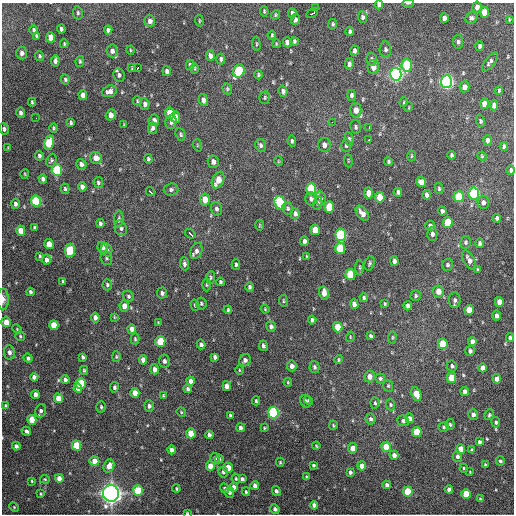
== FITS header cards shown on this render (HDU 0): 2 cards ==
NAXIS1  =                  512 / Axis length
NAXIS2  =                  512 / Axis length

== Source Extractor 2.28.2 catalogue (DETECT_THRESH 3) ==
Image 512 x 512 px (HDU 0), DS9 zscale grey, 1 PNG px = 1 image px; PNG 516 x 516 px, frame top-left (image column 1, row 512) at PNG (2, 3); each listed source drawn as its Kron ellipse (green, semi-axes under 4 px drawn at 4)
Background 1330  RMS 37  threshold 110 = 3 sigma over >= 5 px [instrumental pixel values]
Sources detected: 347; all 347 listed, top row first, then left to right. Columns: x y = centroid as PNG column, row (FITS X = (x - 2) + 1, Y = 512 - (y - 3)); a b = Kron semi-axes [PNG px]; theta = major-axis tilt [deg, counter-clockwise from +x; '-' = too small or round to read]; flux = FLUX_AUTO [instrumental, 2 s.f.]
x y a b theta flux
408 3 6 3 1 3.0e+03
379 5 4 4 - 8.4e+03
477 7 5 4 - 1.2e+04
316 8 3 2 - 4.0e+03
264 11 5 3 - 3.2e+03
485 12 5 4 - 4.5e+04
78 13 6 5 - 4.3e+03
292 13 4 3 - 6.9e+03
312 13 6 3 29 1.8e+04
275 15 5 4 - 3.6e+03
362 17 6 4 -83 6.7e+03
444 18 5 4 - 1.1e+04
471 18 6 5 - 5.9e+03
295 20 5 4 - 6.7e+03
509 20 4 3 - 2.4e+03
150 21 6 5 - 1.1e+04
199 21 5 3 - 2.4e+03
333 24 5 4 - 4.1e+03
61 29 4 3 - 5.7e+03
34 30 5 4 - 4.3e+03
108 30 4 4 - 7.8e+03
350 31 4 3 - 4.8e+03
272 35 4 3 - 3.1e+03
36 36 4 3 - 4.0e+03
51 37 5 4 - 3.1e+04
294 41 4 3 - 4.5e+03
287 42 5 4 - 1.4e+04
458 42 7 5 -85 6.3e+03
64 44 4 3 - 2.7e+03
256 44 6 3 -84 2.9e+03
276 44 4 2 - 2.0e+03
480 46 4 3 - 5.8e+03
130 50 4 3 - 2.3e+03
385 50 8 5 -85 6.5e+03
112 51 6 5 - 1.1e+04
355 51 5 4 - 7.6e+03
22 53 6 5 - 9.7e+03
40 56 5 4 - 3.2e+03
210 56 5 4 - 9.8e+03
221 59 5 4 - 5.2e+03
371 59 6 5 - 4.9e+03
55 61 6 3 87 7.1e+03
80 61 5 4 - 3.0e+03
490 62 11 4 51 7.2e+03
349 64 6 4 82 7.0e+03
190 65 5 4 - 5.4e+03
407 65 6 5 - 1.2e+05
373 67 7 6 - 1.7e+04
132 68 4 3 - 2.1e+03
137 68 3 2 - 7.6e+03
195 68 5 2 - 2.6e+03
167 71 5 4 - 8.4e+03
239 71 7 5 65 1.9e+05
396 74 6 6 - 7.8e+05
119 75 7 5 -83 6.6e+03
258 75 4 4 - 3.6e+03
65 79 5 4 - 4.4e+03
446 82 6 5 - 7.5e+05
464 87 5 5 - 1.5e+04
227 89 6 4 -71 3.6e+03
499 90 4 3 - 2.9e+03
109 91 8 5 17 1.2e+04
283 91 6 4 -74 7.6e+03
83 95 5 4 - 1.5e+04
351 95 5 4 - 5.5e+03
265 98 6 5 - 3.8e+03
203 100 6 4 -81 1.1e+04
137 101 4 3 - 2.4e+03
32 102 4 3 - 3.4e+03
404 102 5 3 - 2.3e+03
145 104 6 4 -85 9.7e+03
484 104 5 4 - 2.1e+04
494 105 5 4 - 1.2e+04
409 107 5 3 - 1.9e+03
356 110 7 5 88 1.9e+04
20 113 5 4 - 6.7e+03
170 113 5 5 - 5.3e+04
111 115 6 5 - 2.1e+04
175 117 6 5 - 3.4e+04
36 118 2 2 - 2.3e+03
154 120 6 5 - 1.1e+04
480 121 6 4 -75 4.0e+03
171 122 7 5 77 8.5e+03
332 122 3 2 - 2.7e+03
71 123 4 3 - 3.8e+03
124 125 3 2 - 2.1e+03
355 127 7 5 -79 5.7e+03
369 127 3 2 - 3.4e+03
53 128 5 3 - 3.2e+03
152 128 6 4 76 6.8e+03
4 129 6 4 -81 6.6e+03
180 134 6 4 -65 4.5e+03
349 139 7 4 -82 5.4e+03
369 140 3 2 - 6.7e+03
488 140 5 4 - 1.1e+04
292 141 6 3 -83 4.4e+03
49 143 7 5 75 1.1e+05
197 145 6 4 -73 2.9e+03
260 145 6 5 - 6.2e+03
324 145 7 6 - 1.2e+04
346 145 6 5 - 4.7e+03
504 146 4 3 - 5.3e+03
8 148 4 3 - 2.0e+03
451 155 4 3 - 4.0e+03
39 156 5 4 - 5.4e+03
411 156 5 3 - 2.8e+03
482 156 5 4 - 2.7e+03
96 158 6 6 - 1.8e+04
148 159 5 3 - 4.5e+03
51 160 7 5 66 4.4e+03
278 161 5 3 - 1.9e+03
348 161 7 3 -85 2.0e+03
213 162 6 5 - 1.2e+04
388 162 4 4 - 3.9e+03
81 164 5 5 - 8.2e+03
57 170 6 5 - 1.7e+05
511 170 5 4 - 5.6e+03
25 174 5 3 - 2.3e+03
43 179 4 4 - 7.6e+03
218 180 9 5 64 3.4e+04
98 182 5 4 - 4.2e+03
421 182 5 5 - 1.9e+04
82 187 5 4 - 1.1e+04
65 189 5 4 - 3.8e+03
311 189 6 5 - 1.6e+05
439 189 5 4 - 3.8e+03
171 190 7 6 - 6.0e+03
150 192 5 2 - 5.8e+03
398 192 4 3 - 5.8e+03
368 193 5 4 - 2.0e+04
474 193 6 5 - 2.4e+05
427 195 5 4 - 7.5e+03
459 196 6 5 - 9.9e+04
380 197 5 5 - 4.0e+04
205 199 6 5 - 3.4e+04
311 199 7 5 -76 7.5e+03
321 199 7 5 -81 6.0e+03
36 201 5 5 - 1.4e+05
483 202 7 6 - 8.3e+03
280 203 7 5 -68 2.3e+05
318 203 7 4 76 4.9e+03
15 204 5 4 - 7.2e+03
329 207 6 5 - 6.5e+04
288 208 6 5 - 4.3e+03
216 209 7 5 -74 6.3e+03
442 211 4 3 - 5.7e+03
362 213 8 5 -53 1.6e+04
295 214 5 4 - 7.9e+03
497 218 4 4 - 5.4e+03
119 219 8 4 83 5.6e+03
448 222 5 5 - 6.9e+04
100 223 4 3 - 5.2e+03
260 225 5 3 - 2.5e+03
430 226 5 5 - 9.3e+03
34 228 4 3 - 4.9e+03
121 228 8 6 -71 7.7e+03
315 230 5 4 - 4.1e+04
21 231 5 4 - 3.1e+04
190 234 6 2 -37 1.0e+04
432 234 7 5 -88 7.6e+03
341 235 6 5 - 2.4e+05
304 241 5 3 - 7.9e+03
465 242 6 5 - 4.7e+03
480 243 5 4 - 5.7e+03
49 244 5 4 - 2.9e+04
103 248 6 5 - 6.5e+03
340 248 5 5 - 9.9e+04
70 250 6 5 - 1.0e+05
107 250 7 5 -75 6.8e+03
196 251 8 6 66 1.0e+04
40 256 4 3 - 2.7e+03
307 257 4 3 - 3.6e+03
106 258 7 6 - 5.3e+03
46 260 5 4 - 8.9e+03
469 260 10 5 -61 1.4e+04
394 261 4 4 - 8.0e+03
369 263 7 5 73 4.5e+03
184 264 6 4 -84 6.4e+03
236 264 5 3 - 4.1e+03
447 265 6 5 - 5.0e+03
360 267 8 3 -90 3.5e+03
477 270 4 4 - 3.6e+03
350 274 5 5 - 7.4e+04
211 277 6 4 85 3.7e+03
63 282 4 3 - 3.6e+03
220 282 4 3 - 3.9e+03
107 285 6 4 90 4.6e+03
206 285 6 3 -90 2.9e+03
249 287 5 4 - 4.5e+03
438 291 6 5 - 2.0e+04
30 292 4 3 - 4.9e+03
162 293 5 5 - 6.5e+03
324 293 6 5 - 2.0e+04
128 296 6 5 - 4.3e+03
416 296 5 5 - 4.7e+03
364 298 4 4 - 3.7e+03
3 299 11 5 90 1.1e+04
455 300 8 6 -90 7.3e+03
283 301 6 3 -83 2.4e+03
499 302 5 4 - 2.1e+04
201 304 6 5 - 4.5e+03
354 304 5 4 - 1.1e+04
385 304 4 3 - 3.2e+03
195 305 6 3 -75 3.3e+03
124 306 5 5 - 2.0e+04
408 306 4 4 - 9.9e+03
265 309 4 3 - 2.2e+03
228 310 4 3 - 3.1e+03
469 310 5 4 - 3.7e+04
496 316 5 4 - 8.2e+03
114 317 4 4 - 2.3e+03
95 318 5 4 - 1.0e+04
312 320 4 4 - 5.7e+03
6 322 5 4 - 2.2e+04
158 323 3 2 - 2.5e+03
54 325 5 4 - 4.2e+04
271 326 5 4 - 6.5e+03
338 327 5 4 - 4.9e+04
17 329 5 3 - 2.2e+03
132 329 5 4 - 1.4e+04
20 336 5 4 - 3.2e+03
370 336 4 3 - 4.4e+03
350 337 5 3 - 2.1e+03
392 338 6 4 83 3.2e+03
510 338 4 4 - 7.1e+03
135 339 5 4 - 3.7e+03
160 341 5 5 - 8.0e+04
472 341 4 4 - 1.0e+04
201 344 5 4 - 6.1e+03
443 344 5 5 - 6.2e+04
263 346 5 4 - 5.2e+03
470 351 5 4 - 6.1e+03
9 352 7 5 -81 8.8e+03
83 357 4 3 - 4.7e+03
116 357 5 4 - 3.0e+03
215 357 4 3 - 6.3e+03
28 358 5 4 - 6.0e+03
143 360 5 4 - 1.7e+04
245 360 6 5 - 8.9e+03
338 360 4 3 - 2.8e+03
164 361 6 5 - 7.9e+03
292 366 5 5 - 1.1e+04
452 366 5 5 - 5.4e+03
314 367 6 5 - 5.3e+03
483 368 4 4 - 1.3e+04
155 369 5 4 - 1.0e+04
84 370 4 3 - 2.9e+03
239 370 4 3 - 2.3e+03
369 376 6 5 - 1.5e+04
34 377 4 4 - 1.0e+04
380 378 5 5 - 4.7e+03
451 378 5 4 - 5.3e+04
497 379 5 4 - 1.4e+04
65 380 4 3 - 7.1e+03
191 381 4 4 - 1.2e+04
288 382 4 4 - 2.3e+03
81 383 5 5 - 8.1e+04
227 386 5 4 - 1.5e+04
388 386 6 4 -70 3.2e+03
114 387 5 4 - 4.9e+03
78 388 4 4 - 2.6e+04
187 389 4 3 - 6.0e+03
465 391 4 4 - 9.1e+03
135 393 5 4 - 2.4e+04
35 394 4 4 - 1.3e+04
416 394 7 4 -65 4.8e+04
163 396 4 3 - 2.8e+03
58 398 5 4 - 2.7e+04
256 401 4 3 - 3.7e+03
305 401 6 5 - 5.9e+03
309 401 5 4 - 4.0e+03
375 403 5 4 - 3.5e+03
391 405 6 4 -88 3.5e+03
5 406 4 3 - 2.5e+03
149 406 6 4 -88 6.5e+03
101 407 6 4 -87 3.9e+03
41 411 6 5 - 7.1e+03
181 412 5 4 - 2.6e+03
273 413 5 5 - 3.4e+05
473 414 5 5 - 8.4e+03
489 415 5 4 - 4.1e+03
230 416 4 3 - 3.7e+03
410 418 5 4 - 1.1e+04
371 419 5 5 - 6.4e+03
32 420 5 4 - 4.6e+04
403 421 6 5 - 5.5e+03
496 422 5 4 - 4.5e+03
333 425 4 4 - 2.8e+03
450 425 5 4 - 4.0e+03
444 427 5 5 - 3.9e+03
240 428 4 4 - 6.4e+03
264 428 3 3 - 2.3e+03
26 431 5 3 - 6.3e+03
417 432 5 4 - 7.0e+04
191 433 5 4 - 5.1e+04
209 435 4 4 - 7.6e+03
479 442 4 3 - 6.7e+03
16 446 4 4 - 7.3e+03
76 446 5 4 - 8.2e+04
316 446 4 3 - 2.3e+03
386 447 5 4 - 4.7e+04
352 448 5 4 - 1.9e+04
461 449 5 4 - 2.8e+04
171 450 4 4 - 1.1e+04
472 450 4 3 - 4.2e+03
394 455 5 4 - 1.1e+04
457 456 5 4 - 6.1e+03
215 458 5 4 - 4.7e+03
219 459 4 4 - 3.3e+03
94 461 5 4 - 2.8e+04
500 461 5 4 - 4.1e+03
280 462 4 3 - 2.9e+03
313 465 4 3 - 3.9e+03
485 465 3 3 - 3.2e+03
109 466 7 5 69 1.9e+04
210 466 5 4 - 2.2e+04
362 466 4 4 - 2.0e+04
228 468 5 4 - 4.0e+04
464 468 4 4 - 3.2e+03
223 472 5 5 - 5.2e+03
350 472 4 3 - 5.1e+03
470 472 4 2 - 1.5e+03
306 477 4 4 - 3.5e+03
59 478 4 4 - 2.2e+04
45 479 5 3 - 2.3e+03
236 479 5 3 - 3.0e+03
242 479 4 4 - 6.0e+03
32 481 4 3 - 2.6e+03
387 485 4 4 - 8.0e+03
255 486 4 4 - 9.8e+03
233 487 4 4 - 1.2e+04
225 488 5 4 - 4.8e+03
176 489 4 3 - 3.0e+03
449 489 4 4 - 1.1e+04
138 490 5 5 - 8.6e+04
276 491 5 4 - 5.8e+03
408 491 5 5 - 9.4e+04
229 492 5 4 - 6.7e+03
246 492 4 3 - 3.7e+03
111 493 8 8 - 1.6e+06
41 494 3 3 - 2.3e+03
466 494 5 4 - 4.9e+04
480 499 3 3 - 3.0e+03
314 505 4 4 - 8.4e+03
14 507 5 3 - 2.4e+03
275 509 5 4 - 5.7e+03
187 513 3 3 - 2.3e+03
At the frame edge (FLAGS 8, measured only in part): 7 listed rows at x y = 408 3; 379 5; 4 129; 511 170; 3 299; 6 322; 187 513